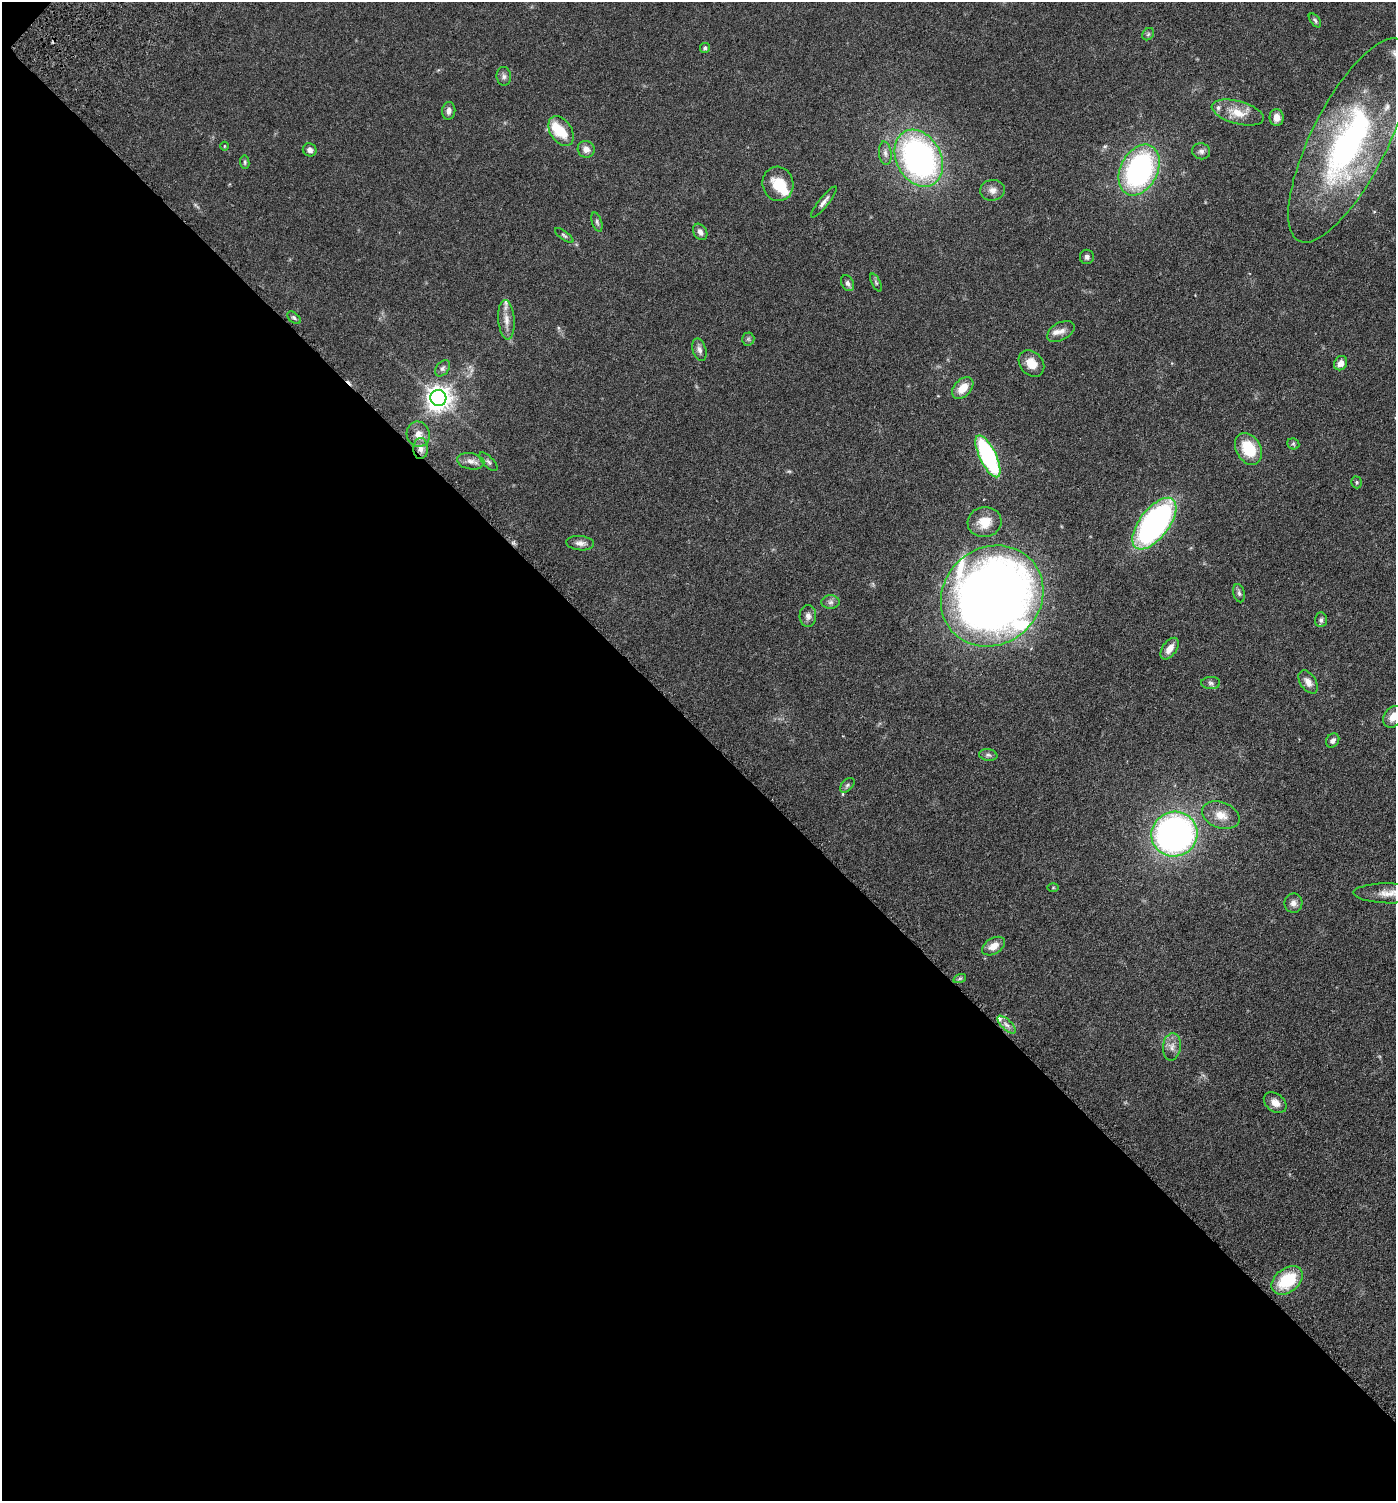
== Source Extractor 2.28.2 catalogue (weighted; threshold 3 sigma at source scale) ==
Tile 9 of 4 x 4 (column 1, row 3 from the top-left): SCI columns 252-1645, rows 1597-3095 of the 6205 x 6192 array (HDU 1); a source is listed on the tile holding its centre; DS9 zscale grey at full resolution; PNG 1398 x 1503 px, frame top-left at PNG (2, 2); each listed source drawn as its Kron ellipse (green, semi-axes under 4 px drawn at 4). Shown black and unused: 51% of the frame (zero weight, under 3 of 6 exposures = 6% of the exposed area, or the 3 px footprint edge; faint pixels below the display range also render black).
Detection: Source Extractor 2.28.2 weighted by HDU 2 'WHT'; one run over the whole footprint, this tile lists its part. Background 0.0912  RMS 0.0046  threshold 0.0187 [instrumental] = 3 sigma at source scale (4.09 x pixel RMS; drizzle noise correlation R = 1.36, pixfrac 0.8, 0.05/0.05 arcsec/px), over >= 5 px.
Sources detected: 80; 1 inside a brighter object's white glare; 1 cosmic-ray / hot-pixel residue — neither listed nor drawn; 8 inside a brighter listed object's ellipse — not listed separately; the other 70 listed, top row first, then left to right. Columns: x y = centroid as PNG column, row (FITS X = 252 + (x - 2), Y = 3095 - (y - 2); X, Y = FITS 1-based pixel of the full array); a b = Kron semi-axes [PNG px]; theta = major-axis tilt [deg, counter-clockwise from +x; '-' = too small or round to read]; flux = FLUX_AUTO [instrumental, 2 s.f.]
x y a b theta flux
1315 20 8 4 -53 0.77
1148 34 7 5 46 0.74
705 48 5 5 - 1
504 76 9 7 -84 1.3
449 111 9 6 84 1.9
1238 113 27 11 -15 7.6
1277 117 8 7 - 3.4
561 131 16 10 -57 9.5
1349 140 112 38 63 120
224 146 4 3 - 0.33
586 149 9 8 - 2.6
310 150 7 6 - 1.6
1201 151 9 8 - 1.5
885 153 12 6 -84 1.8
919 158 30 22 -62 120
245 162 7 4 -82 0.64
1139 170 27 18 63 83
778 184 17 15 -76 8.9
992 190 12 10 6 2.8
824 202 19 5 51 1.9
597 222 10 5 -72 0.98
700 232 9 6 -59 1.8
564 235 11 4 -36 0.86
1087 257 7 7 - 1.2
848 283 8 6 -64 1.4
876 283 10 4 -63 0.83
294 318 8 5 -41 0.86
506 320 20 8 -86 3.9
1061 331 15 9 28 2.7
748 339 6 6 - 0.78
699 350 11 6 -74 1.8
1031 363 14 11 -50 5.4
1341 363 7 6 - 2.7
443 368 9 6 50 1.2
963 388 13 8 45 6.1
438 398 8 8 - 380
418 434 13 11 -68 3.7
1293 444 6 5 - 0.66
421 448 10 7 87 2.5
1248 449 17 12 -60 15
988 456 23 8 -64 59
471 461 14 8 -9 2.8
488 462 12 5 -46 1.2
1357 482 6 5 - 0.75
984 522 17 15 13 6.7
1154 524 30 14 52 110
580 543 14 7 -5 2.3
1239 593 9 5 -75 1.1
992 596 53 48 41 490
831 602 9 7 1 1.4
808 616 11 8 89 2
1321 620 7 6 - 1.1
1170 649 12 7 55 3.5
1308 682 13 8 -57 2.8
1211 683 9 6 -2 1.2
1393 717 12 9 51 4.7
1333 740 8 6 51 1.4
988 755 9 6 -10 1.2
847 785 9 5 46 0.97
1221 815 19 13 -20 5.7
1174 834 23 22 - 170
1053 888 6 4 1 0.48
1389 893 36 10 -1 6.5
1293 903 9 9 - 2.2
993 946 12 8 30 4.1
960 978 6 4 19 0.67
1007 1025 12 5 -44 1.8
1172 1047 14 9 83 2.9
1275 1103 13 9 -37 3.3
1287 1280 17 12 37 18
Isophote crosses this tile's border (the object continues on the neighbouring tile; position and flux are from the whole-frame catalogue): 2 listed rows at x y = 1349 140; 1393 717